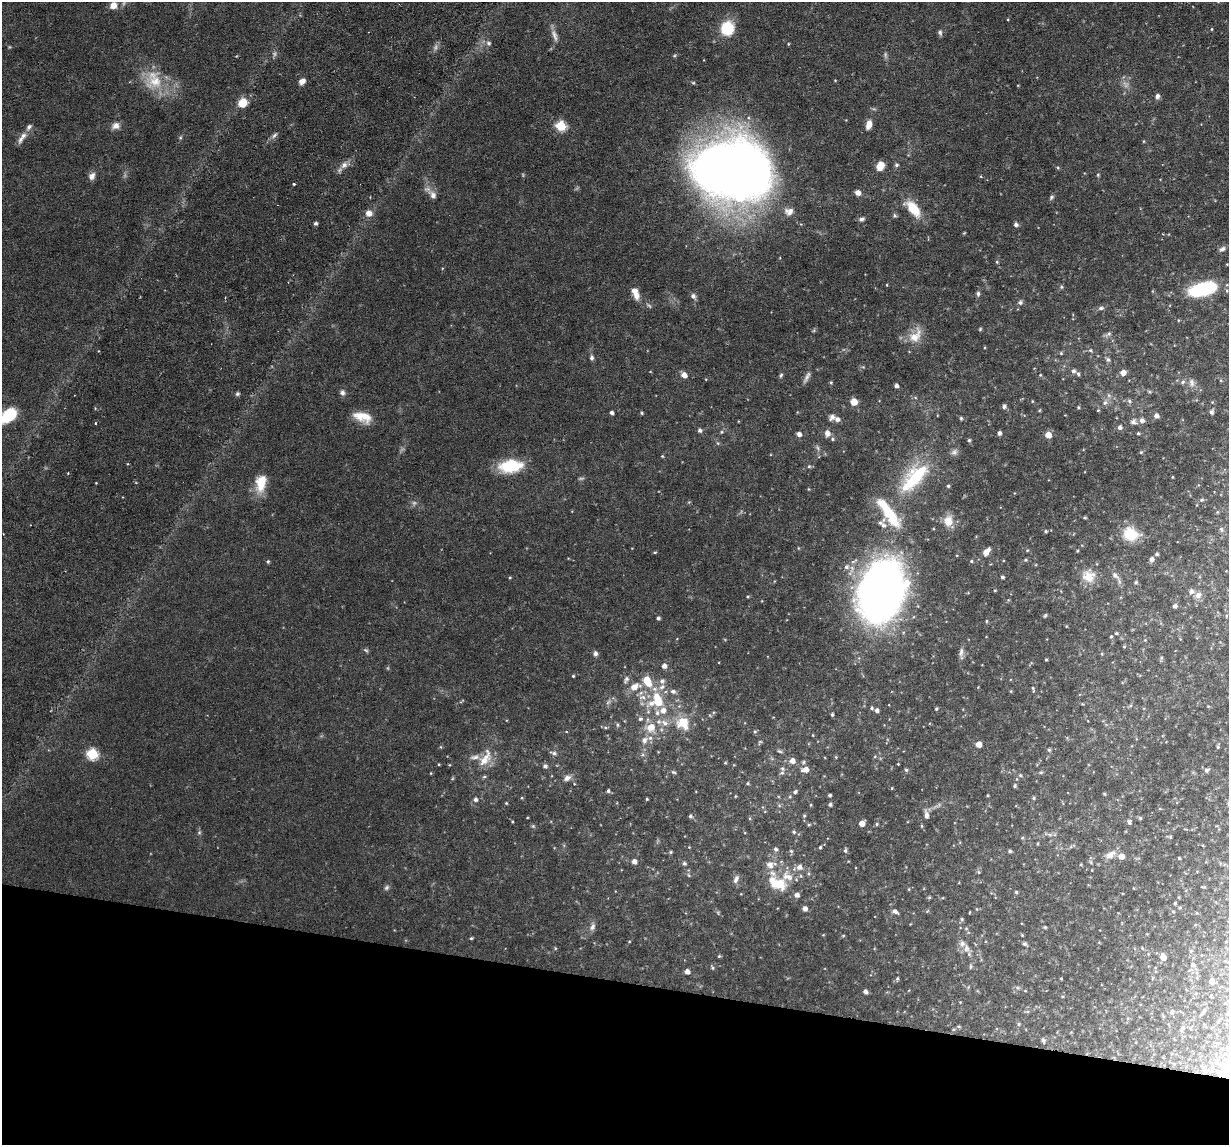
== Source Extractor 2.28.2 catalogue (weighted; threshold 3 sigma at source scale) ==
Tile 15 of 4 x 4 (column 3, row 4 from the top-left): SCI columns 2453-3679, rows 119-1261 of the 4905 x 4927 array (HDU 1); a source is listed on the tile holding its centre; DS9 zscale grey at full resolution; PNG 1231 x 1147 px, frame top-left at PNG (2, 2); no overlay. Shown black and unused: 14% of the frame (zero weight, under 3 of 6 exposures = <1% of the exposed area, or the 3 px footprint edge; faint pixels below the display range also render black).
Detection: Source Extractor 2.28.2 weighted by HDU 2 'WHT'; one run over the whole footprint, this tile lists its part. Background 0.0749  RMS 0.0043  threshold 0.0175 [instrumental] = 3 sigma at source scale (4.09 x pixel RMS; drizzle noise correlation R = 1.36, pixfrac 0.8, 0.05/0.05 arcsec/px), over >= 5 px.
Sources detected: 317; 8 too faint to see at this stretch — not listed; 19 inside a brighter listed object's ellipse — not listed separately; the other 290 listed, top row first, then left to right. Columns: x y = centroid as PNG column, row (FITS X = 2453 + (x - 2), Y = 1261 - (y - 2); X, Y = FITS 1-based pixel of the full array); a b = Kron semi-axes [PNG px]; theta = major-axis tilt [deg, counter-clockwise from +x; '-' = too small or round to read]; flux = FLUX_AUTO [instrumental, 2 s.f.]
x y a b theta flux
113 5 8 7 - 3.1
727 28 12 11 - 17
1211 29 4 3 - 0.35
940 32 8 6 -88 1
554 35 17 7 -71 2.5
489 43 7 7 - 1.2
788 44 5 3 - 0.32
153 80 28 24 89 13
835 80 4 3 - 0.29
302 81 8 6 33 1.9
1157 96 7 5 83 1.2
243 103 8 7 - 7.6
869 125 10 6 73 3.4
116 126 10 8 23 2.4
561 126 6 5 - 25
29 127 9 6 49 1.4
274 135 10 5 47 1.2
180 138 5 3 - 0.44
20 139 14 7 71 2
344 165 11 8 44 2.4
896 165 5 5 - 0.89
880 166 9 7 61 4.6
1058 168 5 3 - 0.46
733 170 50 36 -10 740
1098 175 4 4 - 0.44
92 176 10 8 66 2.1
294 184 3 3 - 0.5
858 193 5 5 - 3
433 195 14 9 -52 2.9
1051 197 8 5 47 0.8
913 209 22 11 -50 9.8
789 211 13 10 -2 3
369 213 9 8 - 2.7
895 215 7 5 -67 0.68
861 219 7 5 22 1.1
315 223 4 4 - 0.91
1016 224 5 4 - 1.1
964 233 4 3 - 0.35
1222 249 9 6 32 1.2
997 262 5 4 - 0.46
887 285 4 3 - 0.28
1061 287 6 5 - 0.7
1203 289 25 11 14 33
978 294 7 5 -90 0.89
636 295 11 8 -69 3
693 296 7 6 - 1.4
1020 302 5 5 - 1.2
1101 308 9 5 14 1.1
980 329 6 3 46 0.45
1108 334 11 5 36 1.3
915 336 24 14 54 6.5
1090 350 6 5 - 0.69
1061 353 5 4 - 0.5
592 358 7 5 -89 1.1
1108 359 6 6 - 1.1
1073 371 5 5 - 1.2
1123 372 6 5 - 2.8
1078 374 6 4 -74 0.75
684 375 5 5 - 3.1
781 375 7 4 69 0.63
1040 375 4 4 - 0.4
807 377 16 5 63 1.7
831 382 4 4 - 0.43
1183 382 7 5 24 0.88
1192 383 12 7 -79 2
896 386 4 4 - 1.5
1149 391 6 3 -20 0.51
342 393 8 7 - 1.4
237 394 6 5 - 0.71
1109 395 7 5 -46 1
915 397 5 3 - 0.46
1032 401 4 3 - 0.33
1129 401 7 5 -24 0.91
854 402 5 5 - 7.2
1105 403 7 6 - 1.3
1004 406 6 5 - 1.1
1078 407 5 3 - 0.47
1039 410 5 4 - 0.41
1098 410 3 3 - 0.37
1211 412 5 5 - 1.1
612 413 4 3 - 1.2
642 413 4 3 - 0.59
1065 415 2 2 - 0.23
8 416 19 12 40 14
365 416 19 12 -45 5.7
1156 416 5 5 - 1.8
832 417 7 5 40 2
961 418 4 4 - 0.59
1142 420 6 6 - 1.7
1133 422 9 7 -2 1.5
96 423 3 2 - 0.37
1120 427 5 5 - 1.2
700 430 5 5 - 0.97
722 432 5 4 - 0.53
827 433 7 6 - 2.3
999 433 4 4 - 1.4
1138 433 4 4 - 0.55
799 434 5 4 - 1.8
1048 435 5 5 - 4.8
832 439 5 5 - 0.64
969 440 5 4 - 0.59
718 443 6 4 -88 0.54
818 448 7 4 -71 0.78
954 452 10 8 41 1.6
1141 452 5 4 - 0.45
662 456 4 4 - 0.37
511 466 26 14 6 17
809 466 5 4 - 0.6
68 473 3 3 - 0.34
914 477 45 19 46 28
1172 477 4 3 - 0.28
261 483 21 11 79 8.7
948 486 4 4 - 0.62
1202 500 6 5 - 0.69
1085 517 3 3 - 0.53
948 521 13 11 88 5.4
894 522 19 11 -30 6.1
1221 529 6 5 - 0.74
1046 531 4 4 - 0.56
1131 534 19 15 -15 11
1027 550 5 4 - 0.43
1077 551 3 3 - 0.42
655 552 4 3 - 0.42
986 552 8 5 50 3.7
1157 554 4 4 - 0.67
1152 559 5 5 - 1.5
1025 560 5 4 - 0.53
268 561 5 4 - 0.58
971 561 5 4 - 0.5
846 567 7 7 - 1.6
1115 575 13 7 -41 2
1088 576 18 18 - 7
510 577 4 3 - 0.38
1002 577 4 4 - 0.81
1136 582 5 4 - 0.58
995 590 4 3 - 0.39
881 591 52 34 72 280
1198 595 10 8 38 2.1
1175 606 4 4 - 1.2
1045 615 6 4 62 0.5
658 618 4 3 - 0.94
987 621 5 3 - 0.39
1066 626 4 3 - 0.3
1116 633 5 4 - 0.45
1111 637 4 3 - 0.48
1145 640 4 3 - 0.33
1124 647 5 3 - 0.36
366 650 7 5 -22 0.69
961 652 14 6 82 1.6
595 653 5 5 - 1.5
1102 654 4 4 - 0.4
1161 658 5 4 - 0.53
1046 660 3 3 - 0.39
664 666 5 5 - 2
573 676 3 3 - 0.42
626 680 11 6 63 1.3
647 681 9 6 -63 10
635 687 16 9 19 4.8
662 687 10 7 28 2.2
1033 689 10 3 -76 0.62
673 691 7 6 - 1.4
1011 691 5 3 - 0.35
642 697 12 8 -4 2.9
462 701 10 2 40 0.48
608 702 8 4 45 0.99
658 702 8 8 - 6.4
872 708 5 4 - 0.58
936 709 4 3 - 0.52
663 710 7 7 - 2.8
877 710 4 4 - 1.3
832 715 4 3 - 0.56
640 719 6 5 - 0.9
664 723 12 7 -33 2.5
683 723 18 16 -45 9.5
618 725 6 4 -74 0.68
605 727 7 4 -1 0.61
651 727 10 9 - 6.1
755 732 5 3 - 0.51
813 735 4 2 - 0.27
644 740 12 9 51 2.9
760 742 8 4 53 0.64
979 744 5 4 - 4.4
441 747 5 3 - 0.36
1218 747 5 4 - 0.6
1049 750 5 4 - 0.64
779 751 8 4 -25 0.69
554 753 9 5 -22 1.3
92 754 6 6 - 36
836 757 4 4 - 0.38
485 758 27 13 59 7.8
792 761 6 6 - 2.7
803 762 6 5 - 0.71
725 763 5 3 - 0.37
898 764 3 3 - 0.25
545 766 5 5 - 1.2
805 769 7 5 7 3.1
906 770 5 4 - 0.67
1207 770 6 5 - 1
674 772 7 4 -24 0.64
1041 772 6 4 0 0.51
431 773 4 3 - 0.3
782 773 7 5 19 1.1
1020 775 5 4 - 0.61
567 778 10 7 26 2.1
748 783 5 4 - 0.5
1015 786 5 4 - 0.61
892 788 4 2 - 0.29
608 791 4 4 - 0.8
795 792 6 5 - 0.89
830 795 3 3 - 0.71
736 796 4 3 - 0.35
1033 798 4 4 - 0.57
475 799 6 5 - 1.1
647 799 3 3 - 0.42
506 803 4 3 - 0.43
830 804 4 4 - 0.92
779 805 6 4 -1 0.61
926 815 11 5 -83 1.8
690 816 5 5 - 0.81
804 816 5 4 - 0.54
1140 818 5 5 - 0.59
1129 822 7 5 -77 0.92
862 823 5 4 - 4.3
877 824 5 4 - 0.51
809 825 5 4 - 0.46
533 826 6 4 -45 0.56
922 826 5 3 - 0.44
199 832 6 5 - 0.67
794 832 6 4 -15 0.72
1050 834 9 4 -9 1.1
1170 837 6 3 72 0.42
1022 838 5 3 - 0.37
689 847 3 3 - 0.28
820 847 4 4 - 0.55
775 849 6 5 - 1
845 850 6 4 -85 0.82
791 851 5 5 - 0.71
1010 851 5 4 - 0.65
671 852 5 4 - 0.53
1110 855 15 8 31 3
1121 856 5 5 - 3.8
1179 858 3 3 - 0.49
634 861 5 5 - 2.2
684 863 6 5 - 0.81
770 865 12 10 -51 3.8
799 867 8 7 - 2.3
979 872 5 5 - 0.55
688 875 6 3 -69 0.53
801 876 6 4 -71 0.54
736 879 12 6 67 1.8
778 884 14 11 -2 10
1204 887 6 2 11 0.38
386 888 7 6 - 0.98
909 889 5 3 - 0.34
1016 892 3 3 - 0.57
797 895 6 5 - 1.7
929 897 5 4 - 0.55
1175 903 4 4 - 0.43
805 909 5 5 - 2.1
895 911 8 5 -24 1.5
970 912 3 2 - 0.28
1173 912 5 3 - 0.42
718 913 6 4 -72 0.53
962 919 5 4 - 0.68
592 927 10 7 70 1.5
1045 927 4 4 - 0.44
966 928 5 4 - 0.43
843 935 5 3 - 0.42
471 938 4 3 - 0.52
1024 944 5 5 - 0.87
555 948 5 3 - 0.36
966 948 12 8 -89 2.3
719 956 4 4 - 0.53
1163 957 5 4 - 4.8
1192 965 7 5 -24 1.2
970 966 7 3 82 0.54
713 968 7 3 -71 0.52
687 972 5 5 - 2.1
1061 978 3 2 - 0.37
897 979 6 4 74 0.64
1212 981 5 4 - 2.9
865 991 5 5 - 1.5
1025 991 5 3 - 0.31
1204 1010 4 4 - 0.53
1027 1011 6 4 2 0.58
1172 1012 6 5 - 0.76
1019 1024 6 4 -71 0.5
1190 1028 4 4 - 0.4
1182 1029 8 4 58 0.88
1043 1040 6 4 -62 0.85
Isophote crosses this tile's border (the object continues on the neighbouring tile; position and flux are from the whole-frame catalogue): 3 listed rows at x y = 113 5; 1203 289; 8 416